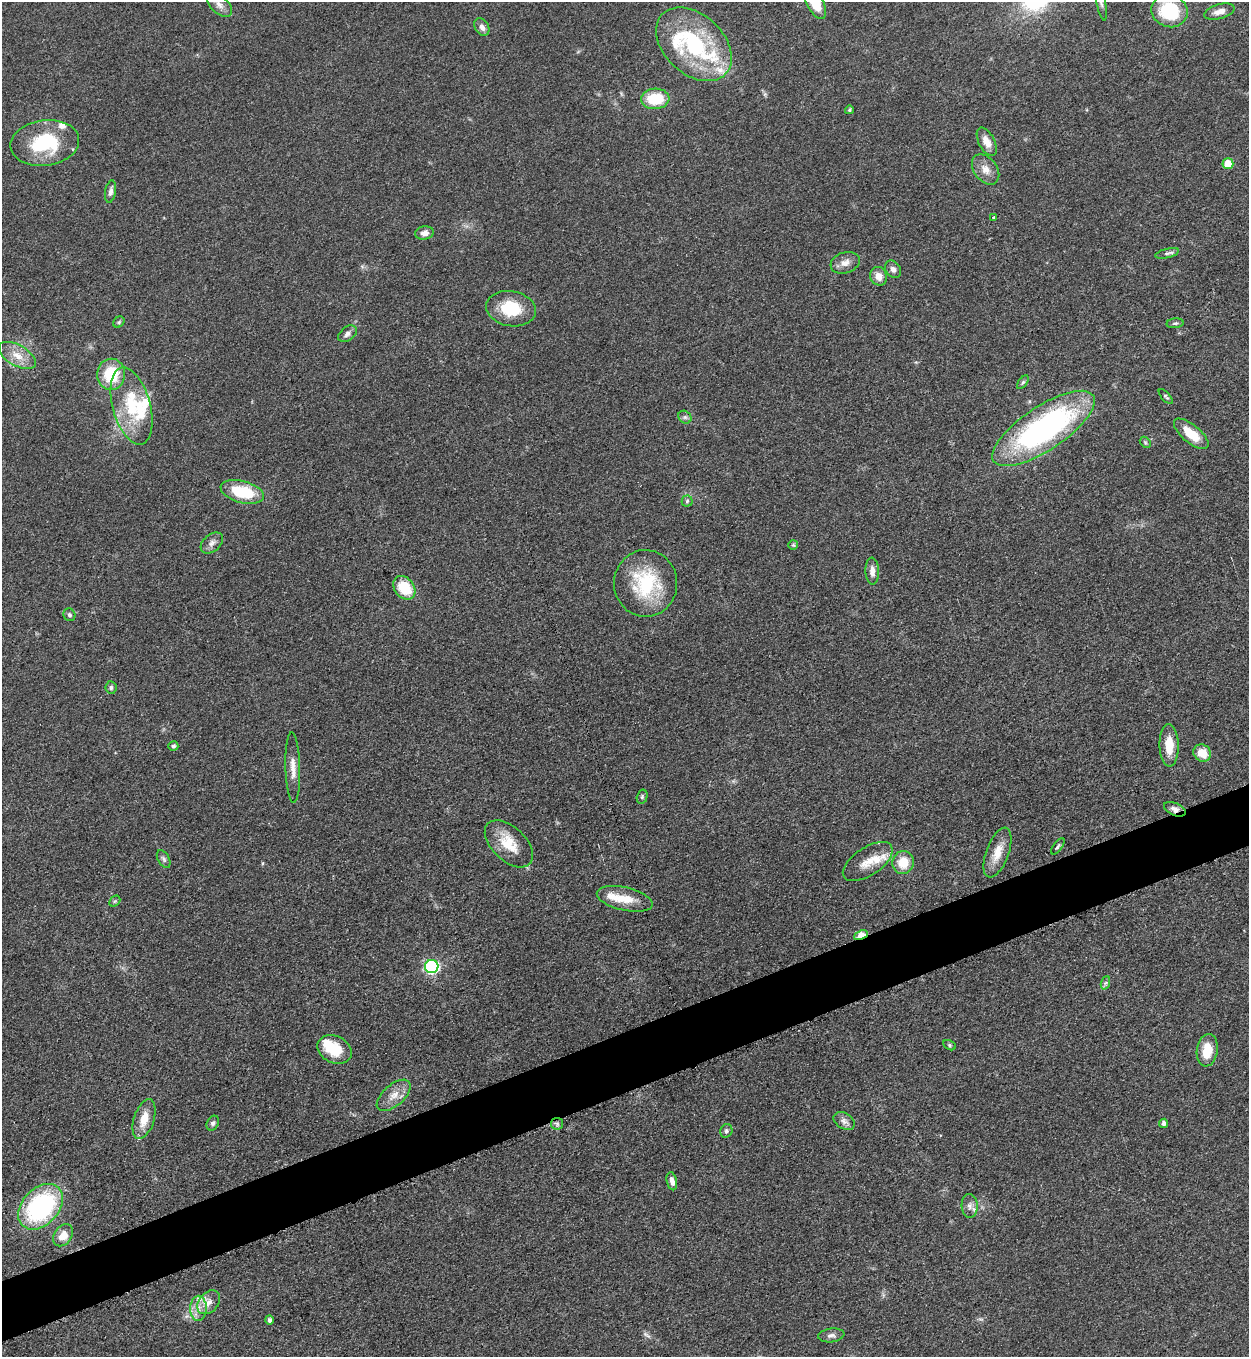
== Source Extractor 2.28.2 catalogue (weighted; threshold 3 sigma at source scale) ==
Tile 7 of 4 x 4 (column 3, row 2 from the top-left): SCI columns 2778-4024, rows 2722-4076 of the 5427 x 5440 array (HDU 1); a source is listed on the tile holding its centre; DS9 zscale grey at full resolution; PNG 1251 x 1359 px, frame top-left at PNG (2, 2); each listed source drawn as its Kron ellipse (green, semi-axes under 4 px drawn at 4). Shown black and unused: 4% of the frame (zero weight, under 3 of 5 exposures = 1% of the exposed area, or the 3 px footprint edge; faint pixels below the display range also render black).
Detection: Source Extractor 2.28.2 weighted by HDU 2 'WHT'; one run over the whole footprint, this tile lists its part. Background 0.063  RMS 0.0057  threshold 0.0256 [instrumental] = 3 sigma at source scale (4.5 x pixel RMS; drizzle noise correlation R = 1.50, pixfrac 1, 0.05/0.05 arcsec/px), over >= 5 px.
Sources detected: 88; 11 inside a brighter listed object's ellipse — not listed separately; the other 77 listed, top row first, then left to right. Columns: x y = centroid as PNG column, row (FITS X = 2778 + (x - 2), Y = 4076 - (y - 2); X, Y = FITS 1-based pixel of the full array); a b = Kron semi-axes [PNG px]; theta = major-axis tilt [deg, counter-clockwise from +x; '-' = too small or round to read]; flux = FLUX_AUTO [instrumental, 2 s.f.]
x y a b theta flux
815 2 19 8 -64 16
1101 2 18 4 -78 2.2
219 5 15 8 -43 3.8
1169 11 18 16 -20 33
1219 12 16 7 16 4.6
482 27 9 6 -58 2.8
694 44 44 29 -43 66
655 99 14 10 5 20
849 110 4 4 - 0.92
987 142 15 8 -62 5.5
45 143 34 23 8 38
1228 164 5 5 - 14
986 169 17 11 -53 5.7
111 191 11 5 80 2.5
994 217 3 3 - 1.6
424 233 9 6 8 3.2
1167 253 12 4 14 1.5
845 263 15 10 18 4.6
893 269 9 7 -56 2.4
878 276 9 8 - 5.2
511 309 25 17 -9 21
119 322 6 5 - 0.92
1175 323 8 5 5 1.1
347 334 10 6 39 2.3
17 355 20 10 -29 8.5
111 374 15 14 - 23
1023 382 8 4 54 0.97
1166 397 9 4 -48 1.1
131 406 40 19 -75 29
685 417 7 6 - 1.5
1043 428 60 22 33 150
1191 434 21 9 -39 13
1145 442 6 4 -46 0.98
242 492 22 10 -15 28
687 501 5 5 - 1
212 543 13 8 41 3
793 545 5 5 - 0.79
872 571 13 6 -87 3.7
646 583 33 31 90 39
404 588 13 9 -52 19
69 615 6 5 - 1.5
111 687 6 5 - 1.3
1169 745 21 9 -89 11
173 746 5 5 - 1.3
1202 753 9 8 - 9.3
293 768 35 7 -88 6.3
642 797 7 5 75 1.1
1175 809 11 6 -24 3
509 844 29 17 -43 15
1058 846 9 4 53 1.2
997 853 26 11 70 9.6
164 859 9 5 -59 1.5
868 861 28 14 34 11
903 862 11 10 - 11
625 899 28 11 -13 12
115 901 6 4 44 0.93
861 935 7 4 26 20
432 966 6 6 - 94
1105 983 7 4 70 1.2
950 1045 7 4 -28 0.92
334 1049 18 13 -26 17
1207 1050 16 10 81 13
394 1095 20 10 41 6.8
144 1119 21 10 73 9.2
844 1121 11 7 -31 2.7
213 1123 8 5 61 1.4
1164 1123 4 4 - 1.9
557 1124 6 6 - 1.6
726 1131 7 6 - 1.4
672 1181 9 5 -78 3
970 1206 12 8 -86 3.2
41 1207 26 18 47 86
63 1235 12 9 53 7.5
209 1302 13 9 48 4.7
198 1308 12 8 89 5.1
269 1320 4 4 - 2.1
831 1335 13 7 7 2.4
Overlapping masked pixels (flux is a lower limit): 2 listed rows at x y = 1175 809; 861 935
Isophote crosses this tile's border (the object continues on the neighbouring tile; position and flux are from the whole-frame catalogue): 3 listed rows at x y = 815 2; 1101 2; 1169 11